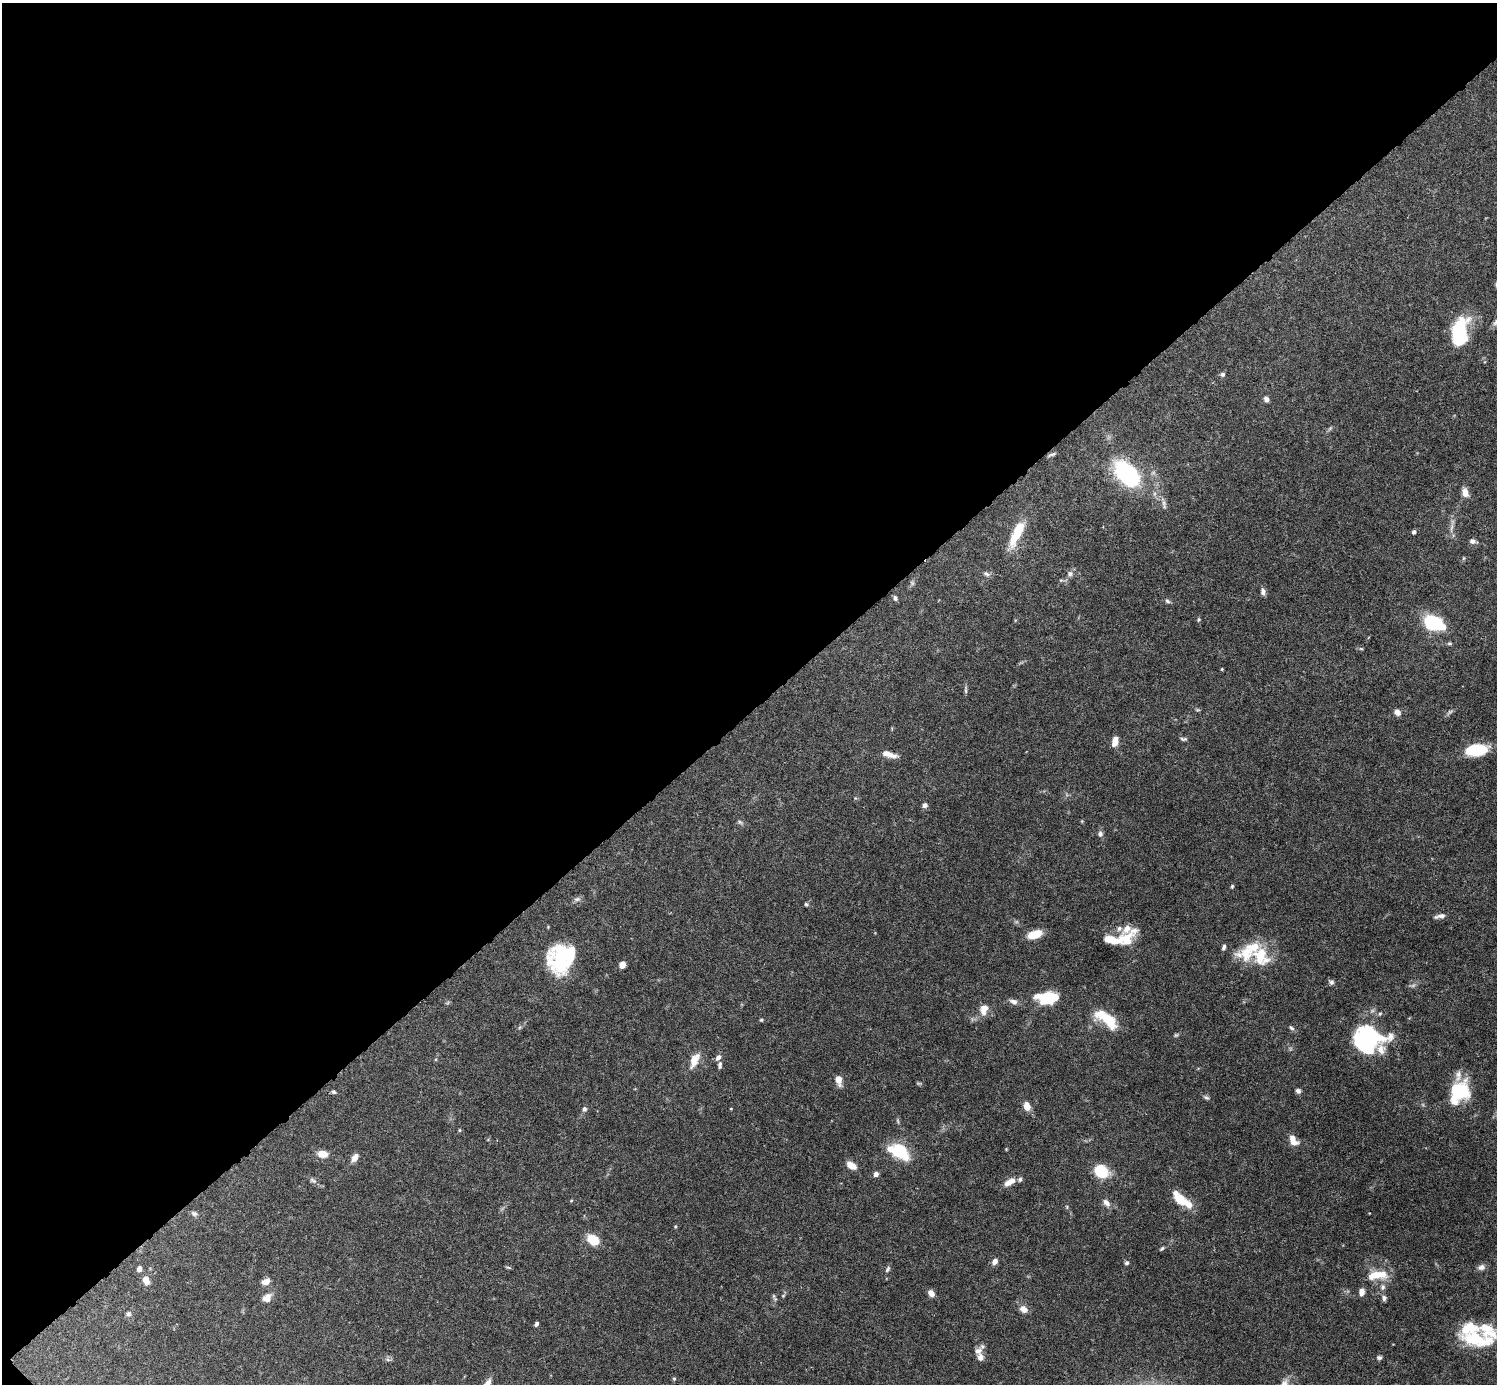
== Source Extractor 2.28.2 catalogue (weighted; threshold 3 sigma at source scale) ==
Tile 5 of 4 x 4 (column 1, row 2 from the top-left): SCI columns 4-1498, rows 3062-4443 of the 5982 x 5981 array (HDU 1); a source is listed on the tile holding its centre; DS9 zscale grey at full resolution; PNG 1499 x 1386 px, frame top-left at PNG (2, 3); no overlay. Shown black and unused: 51% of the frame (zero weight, under 4 of 8 exposures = <1% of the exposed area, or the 3 px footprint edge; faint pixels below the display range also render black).
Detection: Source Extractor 2.28.2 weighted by HDU 2 'WHT'; one run over the whole footprint, this tile lists its part. Background 0.0745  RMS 0.0022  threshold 0.00894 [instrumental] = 3 sigma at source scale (4.09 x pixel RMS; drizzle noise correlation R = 1.36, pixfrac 0.8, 0.05/0.05 arcsec/px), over >= 5 px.
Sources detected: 123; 3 too faint to see at this stretch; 3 inside a brighter object's white glare — not listed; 13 inside a brighter listed object's ellipse — not listed separately; the other 104 listed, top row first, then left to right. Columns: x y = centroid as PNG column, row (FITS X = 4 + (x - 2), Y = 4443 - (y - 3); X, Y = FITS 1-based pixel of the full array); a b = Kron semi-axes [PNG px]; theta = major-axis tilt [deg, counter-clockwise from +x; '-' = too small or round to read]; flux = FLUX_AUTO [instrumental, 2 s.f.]
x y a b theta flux
1459 331 28 15 79 14
1223 374 5 5 - 0.53
1266 399 6 5 - 0.83
1052 454 11 3 22 0.44
1127 473 17 11 -46 40
1465 493 10 7 -71 1.6
1164 504 14 5 -78 0.71
1451 528 12 3 75 0.68
1414 532 5 4 - 0.48
1017 533 32 10 65 6.4
1473 541 9 6 -14 0.72
986 574 9 6 -29 0.56
1070 574 8 7 - 0.74
912 583 7 5 -60 0.38
1263 592 9 6 -78 0.73
895 598 7 5 -72 0.48
1167 601 7 5 -28 0.45
1198 619 7 3 81 0.27
1433 623 12 8 -19 25
1361 649 6 4 -2 0.25
1222 669 4 4 - 0.19
966 690 11 4 -90 0.45
1198 710 6 4 -17 0.24
1397 712 8 6 -58 0.99
1450 712 7 5 30 0.42
1184 739 9 4 1 0.4
1115 741 10 6 78 2.1
1477 750 19 9 5 11
889 754 20 7 -15 1.9
925 805 6 5 - 0.72
740 822 7 5 -45 0.4
1100 834 7 6 - 0.65
1232 886 5 4 - 0.25
577 899 9 6 9 0.62
806 904 5 4 - 0.28
1440 916 14 5 11 0.95
1127 929 27 14 -24 3.3
1034 934 12 6 17 5
1111 939 26 9 -9 4.2
1224 947 6 4 66 0.49
1261 956 30 22 -49 7.4
560 964 34 22 -42 12
622 965 6 5 - 1.8
1331 982 7 6 - 0.53
1047 998 18 10 1 11
1014 1002 10 6 -20 0.94
984 1009 14 9 77 2.2
761 1020 4 4 - 0.23
1108 1020 25 13 -45 5.6
1291 1028 8 5 -43 0.43
1364 1046 23 10 -47 13
1381 1049 59 33 79 7.4
718 1058 7 5 53 0.81
694 1060 20 9 65 2.5
720 1065 9 5 -90 0.51
839 1080 8 5 -80 2.5
1298 1091 7 5 -40 0.59
1460 1091 22 21 - 9.8
333 1092 6 5 - 0.35
1206 1098 8 5 -29 0.47
1027 1106 10 7 -70 1.7
584 1109 6 5 - 0.56
459 1130 5 3 - 0.2
1293 1142 13 7 -17 1.6
1006 1149 4 4 - 0.16
899 1151 20 11 -31 12
322 1154 10 7 -8 2.2
355 1158 11 7 56 1.1
851 1165 11 7 -33 1.8
1101 1171 8 7 - 15
876 1174 5 4 - 1.1
313 1180 10 6 -27 0.62
1010 1182 16 8 31 1.8
1180 1198 24 12 -43 3.9
571 1201 5 3 - 0.18
1106 1203 11 7 -47 1
1067 1207 6 3 -72 0.22
194 1213 8 6 -26 0.52
675 1226 5 4 - 0.24
593 1240 9 8 - 5.6
1162 1248 6 4 41 0.31
995 1261 7 5 56 1.1
1127 1263 5 5 - 0.39
1481 1267 10 8 15 0.84
139 1269 6 5 - 0.75
888 1269 10 4 56 0.45
1380 1274 20 12 -10 3.6
146 1280 11 8 -62 1.4
266 1282 10 7 21 1.3
1383 1287 9 7 -90 0.87
1362 1292 8 6 84 1.2
931 1293 8 6 -53 1.2
774 1297 12 4 -63 0.39
267 1298 11 10 - 1.6
1384 1298 7 6 - 0.6
1023 1309 11 8 -36 1.3
128 1314 7 6 - 0.51
536 1324 5 4 - 0.44
1477 1339 47 17 -9 10
978 1351 11 9 22 1.2
1379 1358 6 5 - 0.43
388 1360 7 4 -19 0.4
674 1379 5 4 - 0.25
487 1384 19 8 66 2
Isophote crosses this tile's border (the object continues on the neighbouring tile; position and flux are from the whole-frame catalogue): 1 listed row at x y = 487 1384